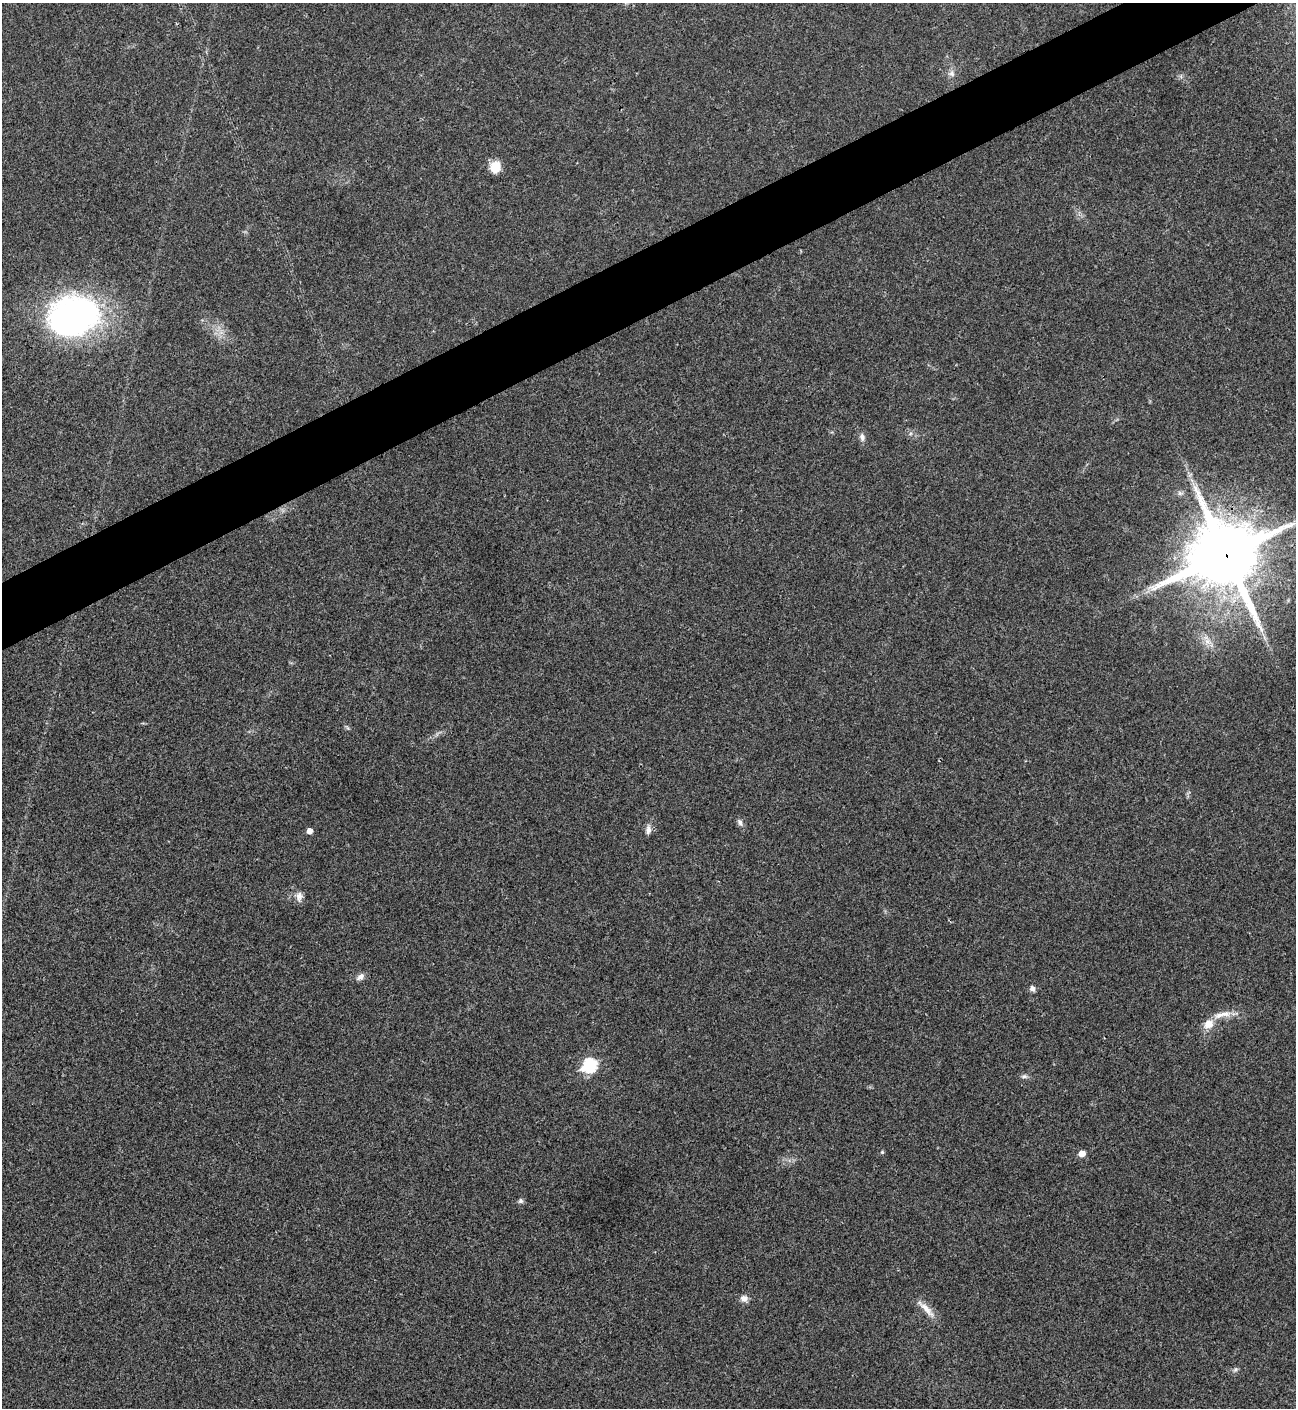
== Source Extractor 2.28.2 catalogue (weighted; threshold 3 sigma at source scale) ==
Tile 10 of 4 x 4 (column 2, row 3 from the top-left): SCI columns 1582-2875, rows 1409-2814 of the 5620 x 5631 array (HDU 1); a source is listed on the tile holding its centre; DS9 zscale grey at full resolution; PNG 1298 x 1410 px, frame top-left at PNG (2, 3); no overlay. Shown black and unused: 4% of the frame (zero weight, under 3 of 4 exposures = <1% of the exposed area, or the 3 px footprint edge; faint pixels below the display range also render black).
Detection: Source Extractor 2.28.2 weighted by HDU 2 'WHT'; one run over the whole footprint, this tile lists its part. Background 0.0207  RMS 0.004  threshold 0.018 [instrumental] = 3 sigma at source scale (4.5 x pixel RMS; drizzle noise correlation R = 1.50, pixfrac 1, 0.05/0.05 arcsec/px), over >= 5 px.
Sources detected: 23; all 23 listed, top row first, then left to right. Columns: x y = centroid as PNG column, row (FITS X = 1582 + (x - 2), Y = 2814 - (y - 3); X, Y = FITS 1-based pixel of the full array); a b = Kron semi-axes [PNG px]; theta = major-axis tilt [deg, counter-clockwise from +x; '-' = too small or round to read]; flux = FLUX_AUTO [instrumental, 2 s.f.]
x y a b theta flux
952 74 9 8 - 1.7
495 167 11 10 - 7.3
74 316 52 39 20 130
862 437 11 7 -83 1.7
1180 493 7 6 - 1.1
1226 555 23 21 23 3500
1207 641 9 8 - 2.6
740 822 10 6 -64 1.5
648 830 13 7 83 2.1
309 831 5 5 - 2.7
299 896 14 8 77 2.3
360 977 12 7 36 1.9
1032 988 7 6 - 1.4
1219 1015 17 8 8 4
1209 1024 13 10 41 4.6
590 1065 7 6 - 56
1024 1076 9 5 0 1.1
882 1152 4 4 - 0.58
1082 1153 5 5 - 4
520 1201 6 6 - 1
744 1298 10 9 - 2.1
926 1309 33 8 -45 4.6
1235 1369 8 6 49 0.97
Overlapping masked pixels (flux is a lower limit): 1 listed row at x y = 1226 555
Isophote crosses this tile's border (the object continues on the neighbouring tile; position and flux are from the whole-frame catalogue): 1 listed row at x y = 1226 555